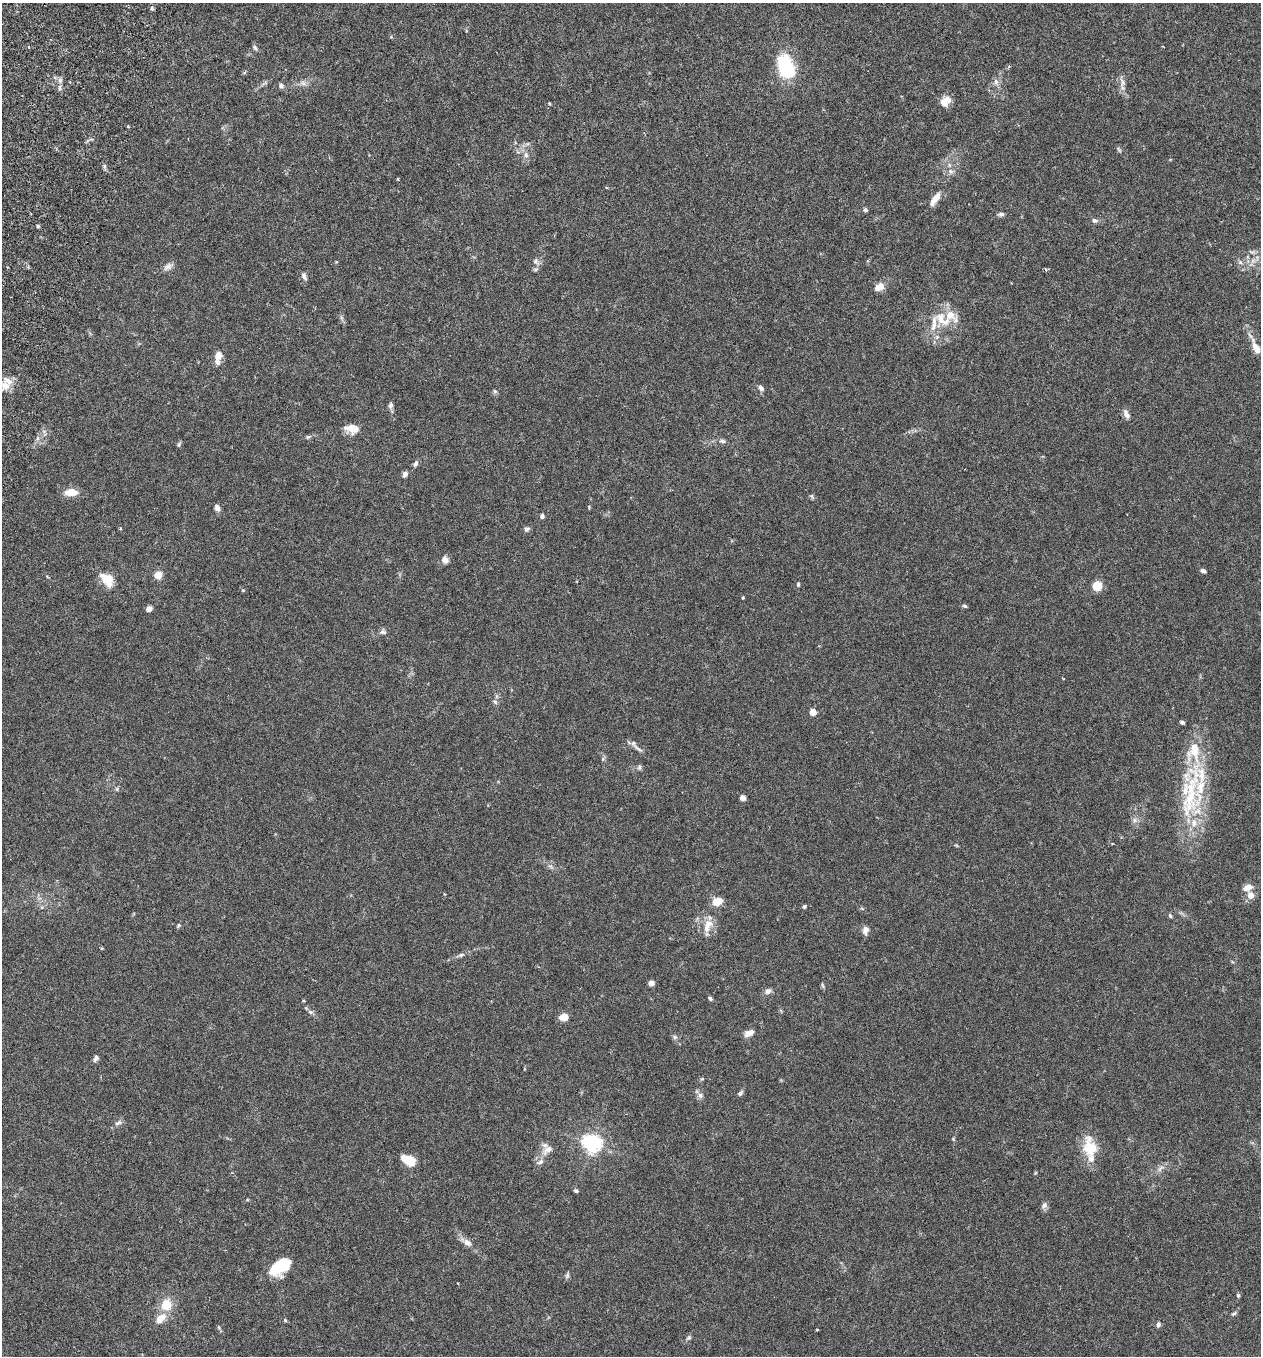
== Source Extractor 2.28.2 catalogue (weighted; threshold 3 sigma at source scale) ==
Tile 11 of 4 x 4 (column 3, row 3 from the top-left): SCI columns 2708-3966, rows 1383-2736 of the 5545 x 5467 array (HDU 1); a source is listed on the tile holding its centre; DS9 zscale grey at full resolution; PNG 1263 x 1358 px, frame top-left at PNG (2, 3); no overlay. Shown black and unused: <1% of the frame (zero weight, under 3 of 6 exposures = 3% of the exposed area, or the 3 px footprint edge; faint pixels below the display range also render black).
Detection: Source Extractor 2.28.2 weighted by HDU 2 'WHT'; one run over the whole footprint, this tile lists its part. Background 0.0176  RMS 0.002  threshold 0.00801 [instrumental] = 3 sigma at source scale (4.09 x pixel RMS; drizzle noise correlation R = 1.36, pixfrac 0.8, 0.05/0.05 arcsec/px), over >= 5 px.
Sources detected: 122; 13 inside a brighter listed object's ellipse — not listed separately; the other 109 listed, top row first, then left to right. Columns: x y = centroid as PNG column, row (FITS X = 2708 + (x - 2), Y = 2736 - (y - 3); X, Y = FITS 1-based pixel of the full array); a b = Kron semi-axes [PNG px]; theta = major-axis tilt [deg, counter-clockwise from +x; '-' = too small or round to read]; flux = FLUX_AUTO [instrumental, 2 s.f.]
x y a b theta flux
152 8 6 3 72 0.24
255 47 8 5 -47 0.38
787 68 24 13 -65 14
60 80 6 5 - 0.49
996 82 9 7 -76 0.67
1122 82 11 7 88 0.9
303 83 9 6 -22 0.62
281 86 7 6 - 0.48
60 88 8 4 81 0.4
945 101 14 10 46 1.8
128 126 4 3 - 0.2
1119 150 9 3 -57 0.27
526 155 9 6 -79 0.71
951 171 8 7 - 0.69
398 179 4 3 - 0.16
935 199 18 7 54 1.9
865 210 5 4 - 0.35
1001 214 8 5 8 0.46
1094 220 7 6 - 0.44
38 226 4 4 - 0.27
1252 252 8 5 -12 0.48
536 262 12 8 -54 0.75
1240 262 6 4 -45 0.38
168 267 13 7 36 0.84
1046 269 5 4 - 0.21
304 276 10 6 -63 0.6
879 287 11 7 30 1.7
942 319 30 16 -26 4.5
937 337 7 5 45 0.49
1256 348 18 7 -63 1.8
218 355 7 6 - 1.6
5 386 12 10 -34 1.6
761 388 7 5 -54 0.63
495 391 6 5 - 0.33
391 405 8 6 79 0.51
1126 414 12 6 -64 0.9
352 428 16 8 -7 2.5
308 437 8 4 35 0.32
722 441 9 5 -11 0.48
179 445 7 5 63 0.29
416 463 8 5 63 0.51
405 474 7 5 56 0.67
71 492 13 7 6 2.7
812 496 7 4 -71 0.25
217 508 7 5 -75 0.89
542 516 6 5 - 0.42
120 528 4 3 - 0.16
527 529 7 6 - 0.43
445 560 9 8 - 0.88
1203 571 7 5 -14 0.45
158 575 8 8 - 1.7
107 579 18 11 -46 3.2
798 584 5 3 - 0.25
1097 586 6 6 - 5.1
743 598 3 3 - 0.21
965 606 6 4 -17 0.28
149 609 6 5 - 0.8
383 632 8 6 -23 0.46
495 702 7 5 -45 0.36
813 712 4 4 - 2.9
1182 722 5 4 - 0.34
638 748 16 5 -35 0.8
639 767 7 5 70 0.36
117 789 6 4 -72 0.23
1190 795 96 24 81 17
743 798 4 4 - 1.9
1134 820 7 4 89 0.45
1248 887 12 7 21 1.4
445 894 3 3 - 0.16
1251 895 8 7 - 1.4
717 901 7 6 - 3.6
804 906 5 4 - 0.24
1170 916 6 4 -64 0.26
708 924 17 11 44 2.2
179 925 5 5 - 0.25
865 930 8 6 80 1
102 948 4 3 - 0.16
461 955 9 5 21 0.44
651 983 5 4 - 1.1
822 985 8 3 -71 0.25
768 991 8 7 - 0.64
710 998 5 4 - 0.36
311 1012 6 5 - 0.38
564 1017 6 5 - 2.9
749 1033 14 8 24 1
675 1037 6 5 - 0.37
96 1058 8 6 61 0.49
702 1079 6 3 18 0.19
740 1093 7 5 56 0.42
700 1095 9 6 -76 0.63
118 1123 11 5 26 0.56
592 1144 7 6 - 66
1091 1148 19 17 -49 4.6
548 1150 18 9 34 1.6
408 1160 14 8 -27 3.8
1160 1168 13 6 42 0.81
576 1191 5 4 - 0.34
1044 1205 8 7 - 0.63
467 1243 13 8 -38 1.2
277 1268 21 13 13 4.9
567 1275 8 5 63 0.39
1238 1295 5 4 - 0.28
166 1305 13 12 - 3
1234 1314 8 4 32 0.3
161 1317 13 9 21 1.8
285 1320 4 4 - 0.2
1158 1324 7 5 77 0.44
817 1330 4 2 - 0.13
689 1338 7 5 69 0.34